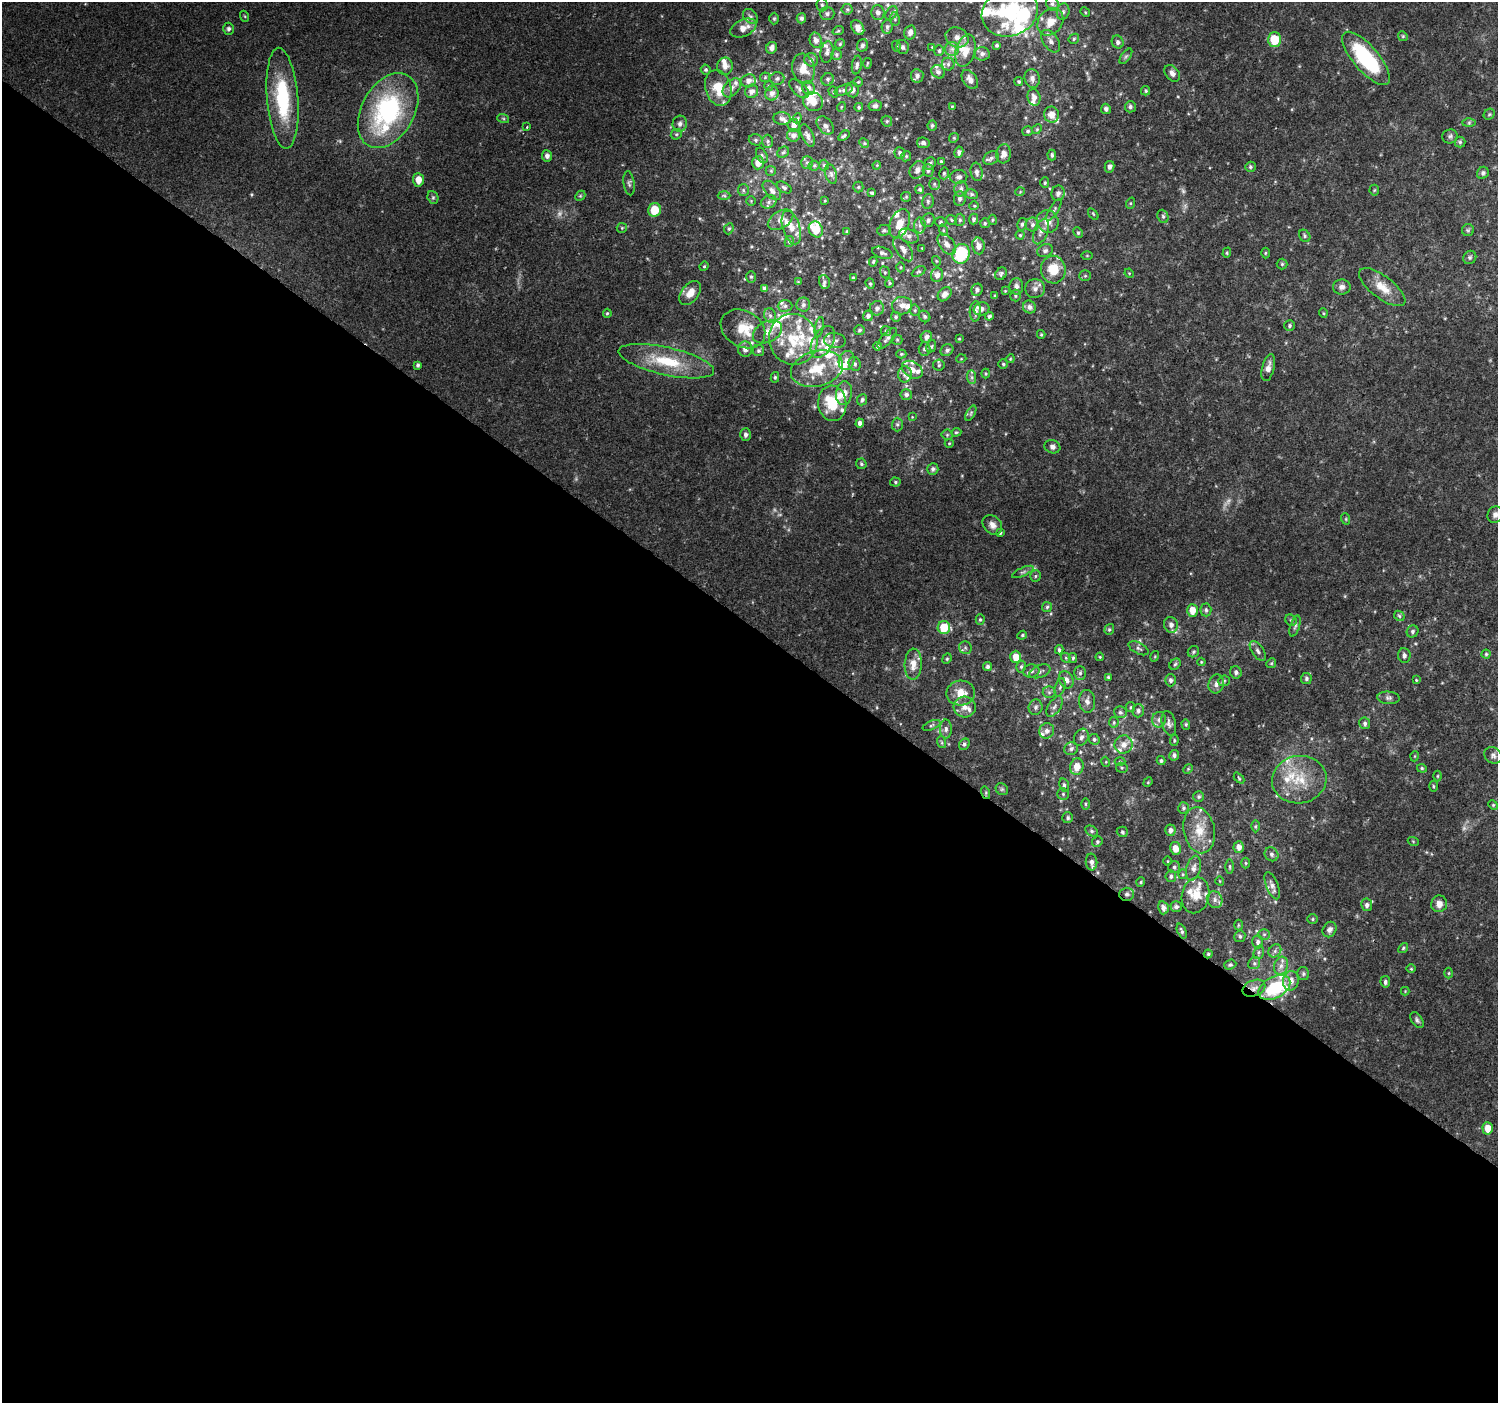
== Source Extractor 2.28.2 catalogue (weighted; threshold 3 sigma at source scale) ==
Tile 14 of 4 x 4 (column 2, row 4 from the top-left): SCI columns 1504-2999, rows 243-1643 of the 5991 x 6023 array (HDU 1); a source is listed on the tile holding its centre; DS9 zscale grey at full resolution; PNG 1500 x 1405 px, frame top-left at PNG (2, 2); each listed source drawn as its Kron ellipse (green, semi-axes under 4 px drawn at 4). Shown black and unused: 56% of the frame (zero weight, under 2 of 3 exposures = <1% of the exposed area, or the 3 px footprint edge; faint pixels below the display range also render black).
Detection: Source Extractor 2.28.2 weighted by HDU 2 'WHT'; one run over the whole footprint, this tile lists its part. Background 0.103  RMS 0.008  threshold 0.036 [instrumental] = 3 sigma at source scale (4.5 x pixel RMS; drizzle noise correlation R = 1.50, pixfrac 1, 0.0396/0.0396 arcsec/px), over >= 5 px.
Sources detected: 529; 5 too faint to see at this stretch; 1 cosmic-ray / hot-pixel residue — neither listed nor drawn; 76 inside a brighter listed object's ellipse — not listed separately; the other 447 listed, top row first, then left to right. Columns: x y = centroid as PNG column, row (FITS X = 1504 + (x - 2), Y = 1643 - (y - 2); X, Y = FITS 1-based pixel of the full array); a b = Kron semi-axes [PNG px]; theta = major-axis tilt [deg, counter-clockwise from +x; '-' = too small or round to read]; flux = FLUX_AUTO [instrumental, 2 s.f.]
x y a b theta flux
1052 4 7 6 - 2.1
822 5 6 5 - 1.6
847 9 5 5 - 1.3
1010 12 28 23 20 74
1063 12 8 6 76 2.4
1085 12 5 4 - 0.86
878 13 7 6 - 3.3
891 13 7 5 53 1.9
827 14 7 6 - 2.1
244 16 5 3 - 0.76
750 16 9 6 -44 2.3
801 18 5 5 - 2.4
774 19 6 5 - 1.2
895 19 7 5 -80 1.4
1050 22 15 12 54 11
887 27 7 5 81 2
743 28 14 8 24 8.8
858 28 8 5 -57 5.7
229 29 6 5 - 2.2
838 31 6 3 19 0.84
910 32 7 5 76 3.8
1403 36 5 4 - 1
957 37 12 9 -25 6.1
1074 39 6 4 46 1.3
816 40 8 6 -76 3.8
1274 40 7 6 - 21
1051 41 13 7 -55 3.9
1118 42 6 5 - 2.5
840 44 5 4 - 1.1
862 45 6 5 - 2.1
997 45 4 3 - 1.4
896 46 5 3 - 0.88
903 47 7 6 - 2.2
932 47 3 3 - 0.57
772 48 6 5 - 3.1
952 49 7 7 - 3.2
939 51 5 5 - 1.5
965 51 17 9 74 11
827 52 11 6 81 2.9
836 54 5 5 - 1.4
982 54 7 7 - 3
1126 56 9 4 54 1.7
1366 58 33 13 -49 70
811 60 7 6 - 2.8
867 63 5 2 - 0.68
948 64 6 6 - 2.2
857 65 9 5 81 2.2
725 66 8 8 - 4.9
803 69 15 11 -77 11
706 70 5 4 - 1.5
938 72 7 6 - 2.6
1172 73 9 6 -51 3.8
917 76 7 6 - 2.7
765 77 5 5 - 1.1
777 78 7 6 - 2.2
1032 78 9 7 -78 3.6
828 79 6 6 - 1.8
970 79 10 7 -55 4.8
748 81 7 6 - 3.9
858 82 5 4 - 0.95
1019 82 4 4 - 1.2
769 86 5 4 - 1.1
718 88 18 13 -74 17
732 88 11 7 47 3.7
809 88 7 6 - 2.9
799 89 12 6 -43 3.1
844 90 9 5 18 2.5
852 90 7 6 - 4
752 91 7 6 - 3.9
1146 91 5 4 - 1.2
833 92 6 4 -70 1.1
772 93 7 6 - 3.8
1034 97 8 6 -76 3.8
282 98 50 15 -85 57
813 102 10 9 - 8.8
875 106 7 5 7 2.7
952 106 3 3 - 0.69
841 107 5 3 - 0.74
859 107 4 4 - 1.3
1130 107 5 5 - 2.1
1106 109 5 5 - 2.2
388 111 40 26 61 120
1489 114 6 5 - 1.2
1051 115 8 7 - 7.4
503 118 6 4 -19 1.1
797 118 5 4 - 0.94
782 119 9 6 -6 2.9
887 121 6 5 - 1.4
1469 123 6 4 1 1.3
680 124 8 7 - 2.8
794 125 6 6 - 3.7
932 125 5 5 - 1.6
825 126 10 7 -49 2.9
527 127 3 3 - 1
1037 129 5 4 - 0.93
1028 131 5 5 - 1.6
676 134 6 5 - 1.2
793 135 6 6 - 3.1
807 135 12 6 -65 3.3
844 136 6 4 37 1.4
1450 136 8 7 - 2
954 138 5 4 - 0.98
756 140 7 5 -16 1.5
767 141 7 5 -90 1.6
1460 142 5 5 - 1.4
864 143 5 4 - 1.1
923 143 6 5 - 2.3
783 152 6 5 - 1.2
959 152 5 4 - 2.2
900 153 6 5 - 1.9
1004 154 9 7 81 5.1
762 155 8 5 -64 1.5
1052 155 5 4 - 1.5
547 156 5 5 - 3.2
906 156 5 4 - 1.1
991 158 8 6 34 2.8
807 162 6 5 - 1.7
941 162 4 3 - 1.4
758 163 6 6 - 7.4
930 163 6 5 - 2.2
824 165 5 5 - 1.2
877 165 4 3 - 0.71
814 166 5 5 - 1.1
1109 167 6 5 - 2.7
1250 167 5 5 - 1.4
917 170 9 7 61 4.8
928 170 6 5 - 1.8
771 171 5 5 - 0.99
977 172 9 6 -81 2.9
944 173 6 4 76 1.2
1483 173 6 5 - 2.1
831 174 10 6 -75 2.4
959 177 9 7 2 3
418 180 7 5 -84 7.4
629 183 12 5 -82 2.3
1045 183 5 4 - 1.2
934 184 6 5 - 1.5
858 187 5 5 - 1.1
784 188 8 5 -33 1.7
920 189 4 4 - 1.5
961 189 7 6 - 2.8
743 190 6 5 - 1.4
772 190 11 6 -48 4.1
1374 190 5 5 - 1.1
1020 192 4 3 - 0.6
872 193 4 3 - 1.5
1058 193 7 6 - 2.9
971 194 6 5 - 1.5
580 196 6 4 43 1.1
724 196 6 4 -2 1.3
433 197 7 5 -70 1.4
906 197 5 5 - 1.1
960 199 7 6 - 2.2
751 201 4 4 - 0.79
825 201 4 3 - 0.58
928 201 7 5 77 1.8
769 202 8 6 23 2.7
1131 203 6 4 71 0.91
974 206 4 4 - 0.83
654 210 7 6 - 16
1054 210 12 4 58 2
1093 214 6 3 -53 0.92
1163 216 7 5 -68 1.5
974 219 5 4 - 1.8
781 220 14 8 31 5.3
928 220 7 6 - 2.5
952 220 6 4 -38 1.1
960 220 6 5 - 1.6
992 220 5 3 - 0.86
1048 221 11 10 - 7.7
940 222 6 4 2 1.4
985 223 5 4 - 1.2
899 224 15 9 67 10
1022 224 6 5 - 1.6
920 225 8 6 -89 2.5
1032 225 7 6 - 2.3
791 227 17 8 -72 8.6
622 228 5 5 - 1.1
729 229 6 4 67 1.2
816 229 8 6 -65 22
884 230 7 5 12 1.9
943 230 6 3 -72 1.1
1468 230 6 6 - 1.4
1041 231 13 7 69 4.3
847 232 4 3 - 1.1
1078 233 5 4 - 1.1
1020 235 4 4 - 1.1
909 236 10 6 -24 3.2
1305 236 6 5 - 1.6
789 242 5 4 - 1.3
947 244 12 7 -53 4.6
978 246 8 6 -80 4.8
922 248 3 3 - 0.53
903 249 14 7 -55 4.5
1045 251 8 6 24 2.4
882 253 10 5 -18 2.6
1227 253 5 4 - 1
1265 253 5 3 - 0.84
961 254 10 8 71 43
1087 256 6 4 0 0.8
1470 257 7 6 - 1.7
936 261 5 3 - 0.72
873 262 5 3 - 1
1282 264 5 5 - 1.3
704 266 5 4 - 1
900 267 5 3 - 0.83
1053 270 14 12 -82 16
885 272 6 4 -69 1.1
919 272 7 4 29 1.3
1129 273 5 4 - 0.74
1001 274 7 5 58 1.7
937 275 7 6 - 4.5
1085 276 6 5 - 1.1
751 277 6 5 - 1.4
853 278 4 3 - 1.6
798 282 4 4 - 0.61
824 282 7 5 -77 1.6
889 283 5 4 - 1.2
870 284 5 4 - 1.2
1016 286 8 7 - 3
1342 287 9 7 0 3.4
1382 287 28 11 -37 14
764 288 4 3 - 2.1
1035 289 10 9 - 4
977 290 6 5 - 2.5
1005 291 3 3 - 0.6
690 293 14 8 51 8.1
945 294 8 6 48 4.1
995 296 4 3 - 0.84
1015 296 6 5 - 1.4
803 305 7 7 - 2.4
785 306 7 5 0 2.4
902 306 10 8 7 5.3
1029 307 7 6 - 3.2
877 308 7 7 - 3.3
982 309 8 6 18 3.1
915 310 5 5 - 1.3
975 311 10 5 87 3.3
607 313 4 3 - 1
1323 313 5 3 - 0.71
770 316 7 6 - 2.5
868 316 5 5 - 2.2
925 316 6 5 - 1.8
989 316 4 4 - 1.9
896 317 5 4 - 1.4
1290 326 5 5 - 1.5
819 327 10 3 79 1.5
743 329 23 18 -29 19
859 330 5 5 - 1.5
886 331 5 5 - 1.3
768 332 15 10 28 7.9
1041 334 4 4 - 0.9
926 337 6 5 - 2.9
887 338 13 5 49 2.7
793 339 25 24 - 35
959 339 3 3 - 0.71
835 340 11 7 -10 3.8
897 340 5 5 - 1.1
823 342 17 10 62 10
877 346 4 4 - 1.4
931 346 6 5 - 1.2
745 349 8 7 - 4.6
925 349 6 6 - 2
947 350 7 5 37 2.1
759 351 5 5 - 1.7
901 354 5 4 - 1.1
961 359 5 3 - 0.65
1010 359 4 3 - 0.73
847 360 10 7 72 4.9
666 361 49 14 -12 38
855 364 7 6 - 1.9
1003 364 5 5 - 1.2
418 365 4 3 - 1.6
939 365 5 5 - 1.3
1268 368 14 6 76 5
817 369 26 17 15 27
912 370 11 7 -32 5.6
905 374 8 7 - 2.8
986 374 5 4 - 0.98
775 377 5 4 - 1.4
972 377 7 4 -89 1.9
844 393 12 8 83 5.9
906 395 5 5 - 2.3
862 400 6 5 - 1.9
832 403 18 14 -84 26
971 413 8 3 60 1.2
912 417 4 4 - 0.65
860 423 4 4 - 3.1
897 424 7 5 89 1.6
956 432 5 4 - 1.1
746 435 6 5 - 2.7
947 435 5 5 - 1.2
949 443 4 4 - 0.82
1052 447 8 6 -17 3
861 464 5 5 - 1.5
933 469 6 5 - 2.4
895 482 5 4 - 1.3
1495 515 8 7 - 3.2
1346 519 6 3 -72 0.95
992 525 11 8 -46 4.4
1000 533 4 3 - 1.2
1023 572 11 4 24 1.9
1035 576 6 5 - 1.2
1047 607 5 5 - 1.3
1192 610 6 5 - 9.1
1206 610 6 5 - 1.8
1399 616 6 4 -45 1.2
980 620 5 4 - 1.2
1291 620 6 5 - 1.2
1171 625 8 7 - 4
1295 626 11 4 72 2
944 627 6 6 - 24
1109 629 5 4 - 1.2
1413 631 6 5 - 1.7
1022 635 5 4 - 1
965 648 6 6 - 2
1139 648 11 5 -27 2.3
1059 650 5 3 - 1.4
1258 651 11 5 -55 3
1193 652 6 5 - 1.5
1486 654 4 4 - 1
1404 655 7 6 - 2.5
1155 656 5 3 - 0.75
1016 657 6 5 - 9.6
1100 657 4 4 - 0.8
1066 658 5 4 - 1.1
1073 658 5 4 - 1.3
947 659 5 4 - 1.1
1201 662 4 4 - 0.73
1271 663 5 4 - 1
913 664 15 8 88 8.9
1175 664 6 5 - 1.3
987 667 4 4 - 1.8
1021 667 6 4 73 1.4
1031 671 8 6 11 2.6
1040 671 11 6 22 2.6
1236 672 6 5 - 2.4
1080 673 7 5 89 1.7
1108 677 3 3 - 0.93
1306 679 5 5 - 1.8
1066 680 9 7 -66 4.3
1171 680 6 5 - 2.3
1416 680 4 3 - 0.7
1224 681 6 5 - 1.3
1216 684 9 7 71 3.5
1060 687 9 4 72 1.9
1049 692 6 6 - 2
961 693 14 12 4 12
1388 698 11 6 -5 2.5
1087 701 11 8 -83 4.3
1054 706 12 6 57 3
965 707 11 10 - 6.3
1036 707 8 7 - 2.5
1131 707 5 4 - 1.1
1138 711 6 5 - 2.5
1120 712 6 6 - 1.7
1159 720 8 7 - 3
1114 722 5 5 - 1.1
1169 723 12 7 -76 3.2
1365 723 6 5 - 2.1
1186 724 5 4 - 1
931 725 9 4 21 1.7
946 729 9 6 90 2.7
1047 731 8 7 - 3.9
1081 737 9 7 60 3.3
1094 739 5 5 - 1.5
1174 740 5 4 - 0.98
941 742 6 4 -71 1.1
964 744 6 5 - 1.7
1123 745 9 9 - 5.8
1071 749 7 6 - 2.5
1174 755 5 5 - 2.3
1493 755 9 7 -35 3
1415 756 5 3 - 0.64
1120 761 5 3 - 0.82
1161 761 4 4 - 1.5
1106 762 5 3 - 0.69
1077 767 8 6 81 9
1122 768 6 5 - 1.2
1422 768 5 4 - 1
1188 769 5 4 - 0.87
1437 776 5 3 - 0.79
1239 778 6 3 -46 0.98
1299 780 27 23 9 31
1148 782 5 4 - 0.78
1064 785 7 4 -76 1.8
1433 786 5 3 - 0.99
1002 789 6 5 - 1.4
986 793 6 4 -73 1.3
1063 794 5 5 - 1.4
1199 797 5 5 - 1.4
1085 804 5 3 - 1
1493 805 5 4 - 0.91
1183 808 6 5 - 1.5
1068 818 5 5 - 1.7
1255 826 6 4 88 1.1
1170 830 5 5 - 2.7
1199 830 23 15 -79 17
1092 831 7 5 -28 1.8
1122 832 6 5 - 1.5
1413 841 5 3 - 0.75
1097 842 5 5 - 1.3
1239 847 5 5 - 4.5
1175 848 6 5 - 7.7
1272 854 7 6 - 2.3
1168 861 5 3 - 0.79
1091 862 8 5 -84 3.1
1246 863 5 3 - 0.8
1174 867 6 6 - 1.6
1230 867 7 3 -90 1.2
1194 868 12 7 76 4.5
1183 874 5 4 - 0.9
1171 876 6 5 - 1.7
1220 881 4 3 - 0.56
1141 882 5 4 - 0.97
1272 886 14 6 -69 3.5
1127 894 7 6 - 2.1
1195 895 18 13 77 13
1215 900 8 7 - 3.7
1439 904 8 8 - 5.4
1367 905 6 5 - 2.7
1176 907 6 5 - 2.4
1163 908 6 5 - 3.5
1313 919 5 5 - 1.1
1238 925 5 3 - 0.84
1330 930 8 6 58 3.1
1182 931 8 3 -67 1.7
1264 934 6 5 - 1.5
1240 936 6 5 - 1.6
1258 942 6 5 - 2.5
1403 948 5 4 - 1.2
1275 951 7 6 - 2.4
1259 952 7 5 74 1.5
1208 954 4 4 - 1.1
1254 963 6 5 - 1.7
1230 965 6 5 - 1.4
1281 966 9 7 74 4
1411 969 5 3 - 0.72
1449 973 5 3 - 0.91
1303 974 7 6 - 1.5
1291 981 10 8 80 5.2
1385 982 6 5 - 2
1274 987 17 10 29 46
1254 988 12 8 21 4.5
1405 991 4 4 - 0.67
1417 1020 9 5 -57 2
1488 1128 6 5 - 9.5
Overlapping masked pixels (flux is a lower limit): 5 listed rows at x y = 970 79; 986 793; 1127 894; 1208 954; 1254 988
Isophote crosses this tile's border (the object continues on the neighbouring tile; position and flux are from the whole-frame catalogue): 2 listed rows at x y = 1010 12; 1495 515